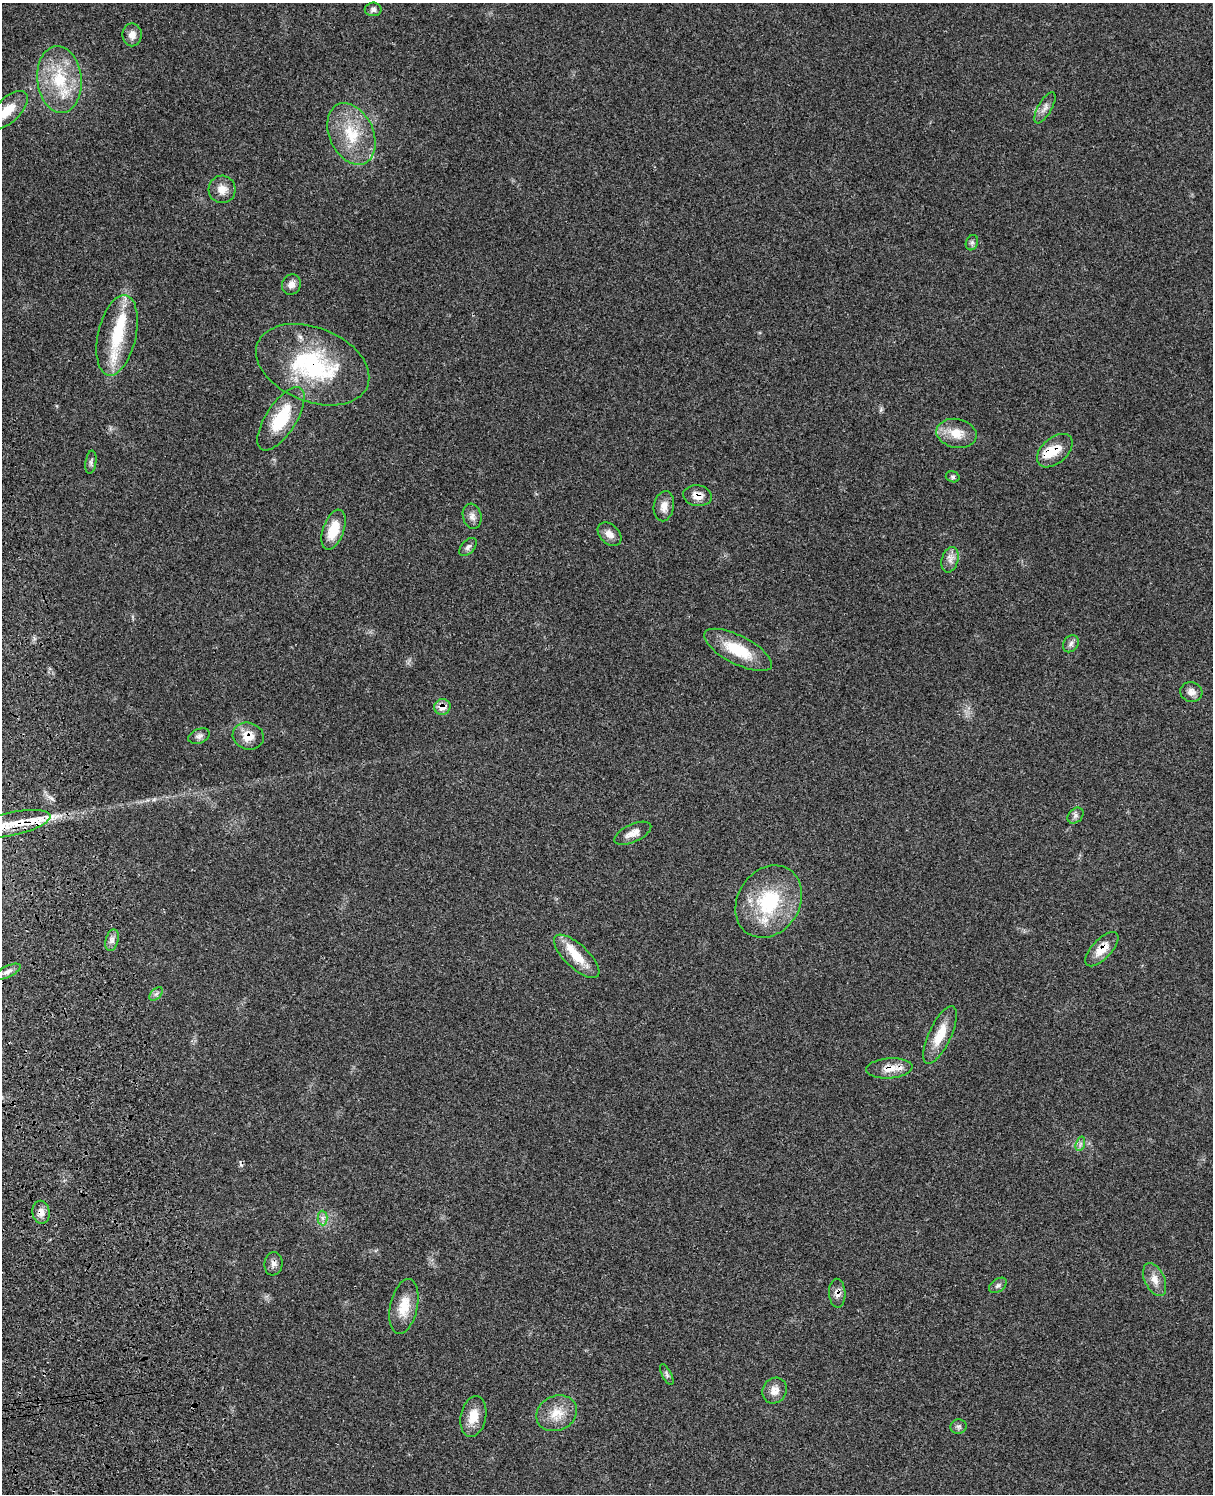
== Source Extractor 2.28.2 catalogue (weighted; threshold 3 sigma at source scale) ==
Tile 7 of 4 x 3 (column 3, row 2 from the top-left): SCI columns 2544-3754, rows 1776-3267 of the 5077 x 4925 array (HDU 1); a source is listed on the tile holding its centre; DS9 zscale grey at full resolution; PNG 1215 x 1496 px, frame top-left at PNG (2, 3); each listed source drawn as its Kron ellipse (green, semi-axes under 4 px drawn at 4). Shown black and unused: <1% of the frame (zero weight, under 3 of 4 exposures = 6% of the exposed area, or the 3 px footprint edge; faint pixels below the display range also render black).
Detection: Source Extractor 2.28.2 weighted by HDU 2 'WHT'; one run over the whole footprint, this tile lists its part. Background 0.0987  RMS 0.0063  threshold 0.0285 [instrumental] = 3 sigma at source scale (4.5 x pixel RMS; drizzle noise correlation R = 1.50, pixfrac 1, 0.05/0.05 arcsec/px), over >= 5 px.
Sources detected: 58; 1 inside a brighter object's white glare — neither listed nor drawn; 4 inside a brighter listed object's ellipse — not listed separately; the other 53 listed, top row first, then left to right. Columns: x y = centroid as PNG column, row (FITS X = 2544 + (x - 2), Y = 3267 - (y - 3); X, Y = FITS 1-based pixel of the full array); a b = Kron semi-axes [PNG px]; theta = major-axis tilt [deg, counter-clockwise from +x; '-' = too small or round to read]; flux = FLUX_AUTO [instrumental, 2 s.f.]
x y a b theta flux
373 9 8 7 - 2
132 35 11 9 89 4.8
59 79 33 22 -84 32
1045 108 17 7 60 3.5
7 111 26 12 43 12
351 134 32 22 -65 27
222 189 14 13 - 6.5
972 243 8 6 70 1.5
291 285 10 9 - 3.7
117 335 41 19 77 28
313 365 59 37 -22 75
281 419 36 15 57 30
956 433 20 14 -10 11
1055 451 21 13 41 12
91 462 12 5 83 1.8
953 477 7 5 -17 1.2
697 496 14 10 -9 6.6
664 506 15 10 80 5.4
472 516 13 9 -75 3.6
334 530 21 10 70 14
610 534 13 9 -44 4.6
468 547 11 6 46 2.1
950 560 13 8 75 3.7
1071 644 9 7 55 2.2
738 650 37 14 -27 23
1191 692 11 10 - 3.9
442 707 8 8 - 6
199 736 11 7 21 2.4
248 736 15 13 -15 9
1075 816 9 6 46 2.1
13 824 38 11 12 18
633 833 20 9 24 5.7
769 901 38 31 56 48
112 940 11 6 75 2.7
1102 949 22 9 47 9.2
577 956 29 12 -43 14
7 972 14 5 26 3
156 994 8 5 45 1.5
940 1035 31 11 65 14
889 1068 23 10 4 8.7
1080 1144 7 4 71 1.5
41 1212 11 8 -80 4.2
323 1218 7 5 -89 1.9
273 1264 12 9 81 3.1
1155 1279 17 10 -65 6.2
998 1285 10 6 34 1.9
837 1293 14 8 -88 3.7
404 1307 28 13 78 14
667 1374 11 4 -64 1.5
775 1391 13 12 - 5.1
557 1413 21 17 25 12
473 1416 21 12 78 10
959 1427 8 7 - 1.7
Overlapping masked pixels (flux is a lower limit): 10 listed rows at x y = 313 365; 1055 451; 697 496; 442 707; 248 736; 13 824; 1102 949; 889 1068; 41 1212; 837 1293
Isophote crosses this tile's border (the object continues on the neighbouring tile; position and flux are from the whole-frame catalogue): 1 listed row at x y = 7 111